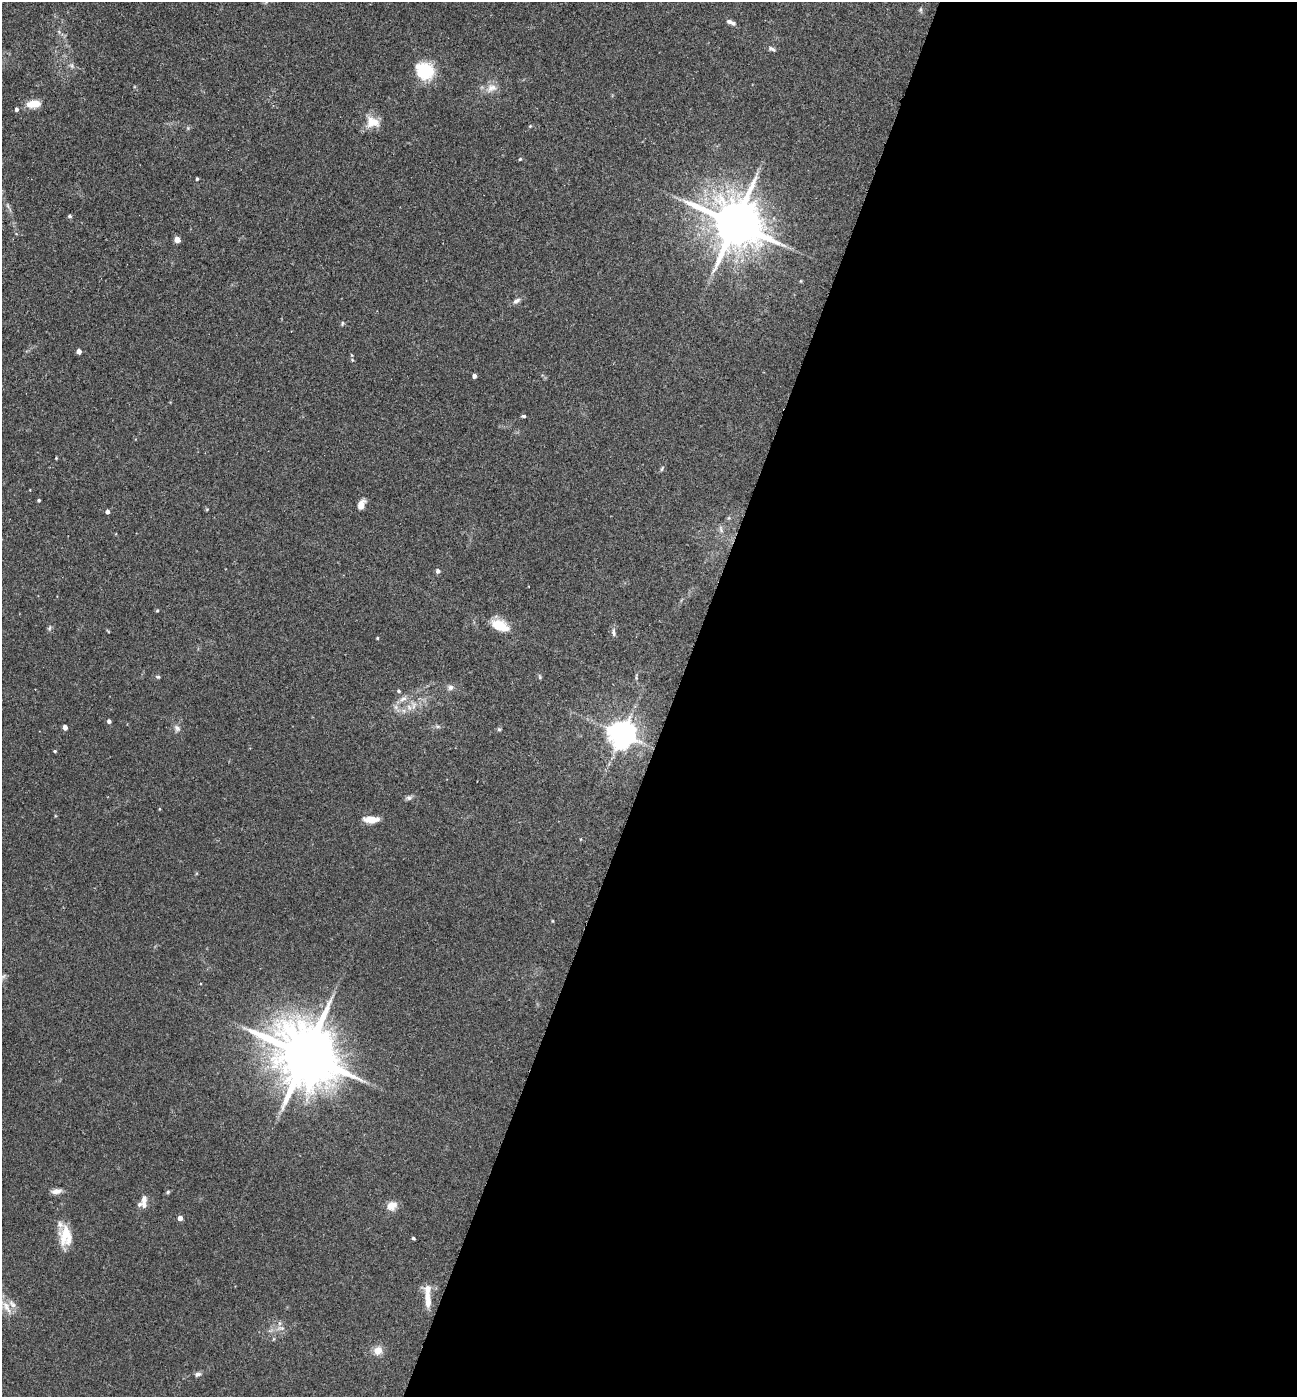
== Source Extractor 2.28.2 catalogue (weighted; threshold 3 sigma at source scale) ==
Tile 12 of 4 x 4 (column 4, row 3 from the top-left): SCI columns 4029-5323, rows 1401-2795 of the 5602 x 5588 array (HDU 1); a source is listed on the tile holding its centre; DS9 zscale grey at full resolution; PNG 1299 x 1399 px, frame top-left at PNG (2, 2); no overlay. Shown black and unused: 48% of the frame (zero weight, under 2 of 3 exposures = <1% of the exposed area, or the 3 px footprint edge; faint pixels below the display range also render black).
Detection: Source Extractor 2.28.2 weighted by HDU 2 'WHT'; one run over the whole footprint, this tile lists its part. Background 0.102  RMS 0.0072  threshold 0.0324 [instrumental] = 3 sigma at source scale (4.5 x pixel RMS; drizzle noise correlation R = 1.50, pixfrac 1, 0.05/0.05 arcsec/px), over >= 5 px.
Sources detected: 74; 8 inside a brighter listed object's ellipse — not listed separately; the other 66 listed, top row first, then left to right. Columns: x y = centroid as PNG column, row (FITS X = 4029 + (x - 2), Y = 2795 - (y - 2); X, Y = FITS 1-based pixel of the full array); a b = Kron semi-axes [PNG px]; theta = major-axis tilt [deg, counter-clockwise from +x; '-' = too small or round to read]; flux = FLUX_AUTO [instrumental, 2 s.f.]
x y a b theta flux
920 10 7 5 73 1.2
733 23 8 6 -28 1.8
772 49 10 5 -26 1.8
425 71 20 17 -28 30
491 88 17 11 21 6.7
33 104 15 9 6 9.8
16 109 5 4 - 1.7
372 122 19 14 -18 11
530 126 4 4 - 0.66
520 159 4 4 - 0.78
197 179 4 3 - 1.1
8 206 7 4 -71 1.4
70 216 5 4 - 1.5
735 223 16 13 -30 4100
177 240 5 4 - 8.7
801 281 5 3 - 0.57
516 301 11 6 37 2.7
342 323 7 4 72 0.98
79 351 4 4 - 3.5
474 376 4 4 - 2.9
523 416 4 3 - 1.7
56 458 3 3 - 0.59
662 469 8 4 69 1.1
39 500 3 3 - 1.1
361 505 11 7 66 5.4
107 511 4 4 - 2.5
729 518 6 4 -72 0.86
721 529 11 5 -73 2.2
438 571 5 5 - 2.4
157 610 4 3 - 0.76
500 626 17 9 -24 19
49 628 7 5 74 1.3
614 632 12 5 -83 2.1
377 638 3 3 - 0.76
158 677 5 4 - 0.91
540 677 5 5 - 0.96
636 677 8 4 89 1.2
450 687 8 7 - 2.5
399 691 4 4 - 1.1
403 699 11 6 31 3.7
413 705 13 6 -87 3.7
396 707 7 6 - 2.3
109 721 4 4 - 2.3
65 727 4 4 - 4.5
438 727 6 4 -19 1.2
177 728 9 7 -51 2.7
499 729 5 5 - 1
622 734 8 8 - 960
55 751 4 4 - 0.76
409 798 8 7 - 1.9
371 819 18 7 -1 8.2
552 921 5 3 - 0.59
2 977 12 5 32 2.1
306 1055 20 16 -35 6100
56 1191 12 6 5 4.3
168 1192 6 4 47 0.98
144 1199 10 7 80 3.3
392 1205 12 10 30 6.8
180 1218 4 4 - 4.6
65 1233 32 12 73 13
413 1238 4 3 - 1.1
428 1300 22 8 -89 7.7
7 1307 23 8 -60 9.4
281 1328 11 5 -9 2.8
378 1350 10 9 - 6.6
198 1374 9 5 12 2.1
Isophote crosses this tile's border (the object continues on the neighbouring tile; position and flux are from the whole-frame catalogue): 1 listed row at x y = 2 977